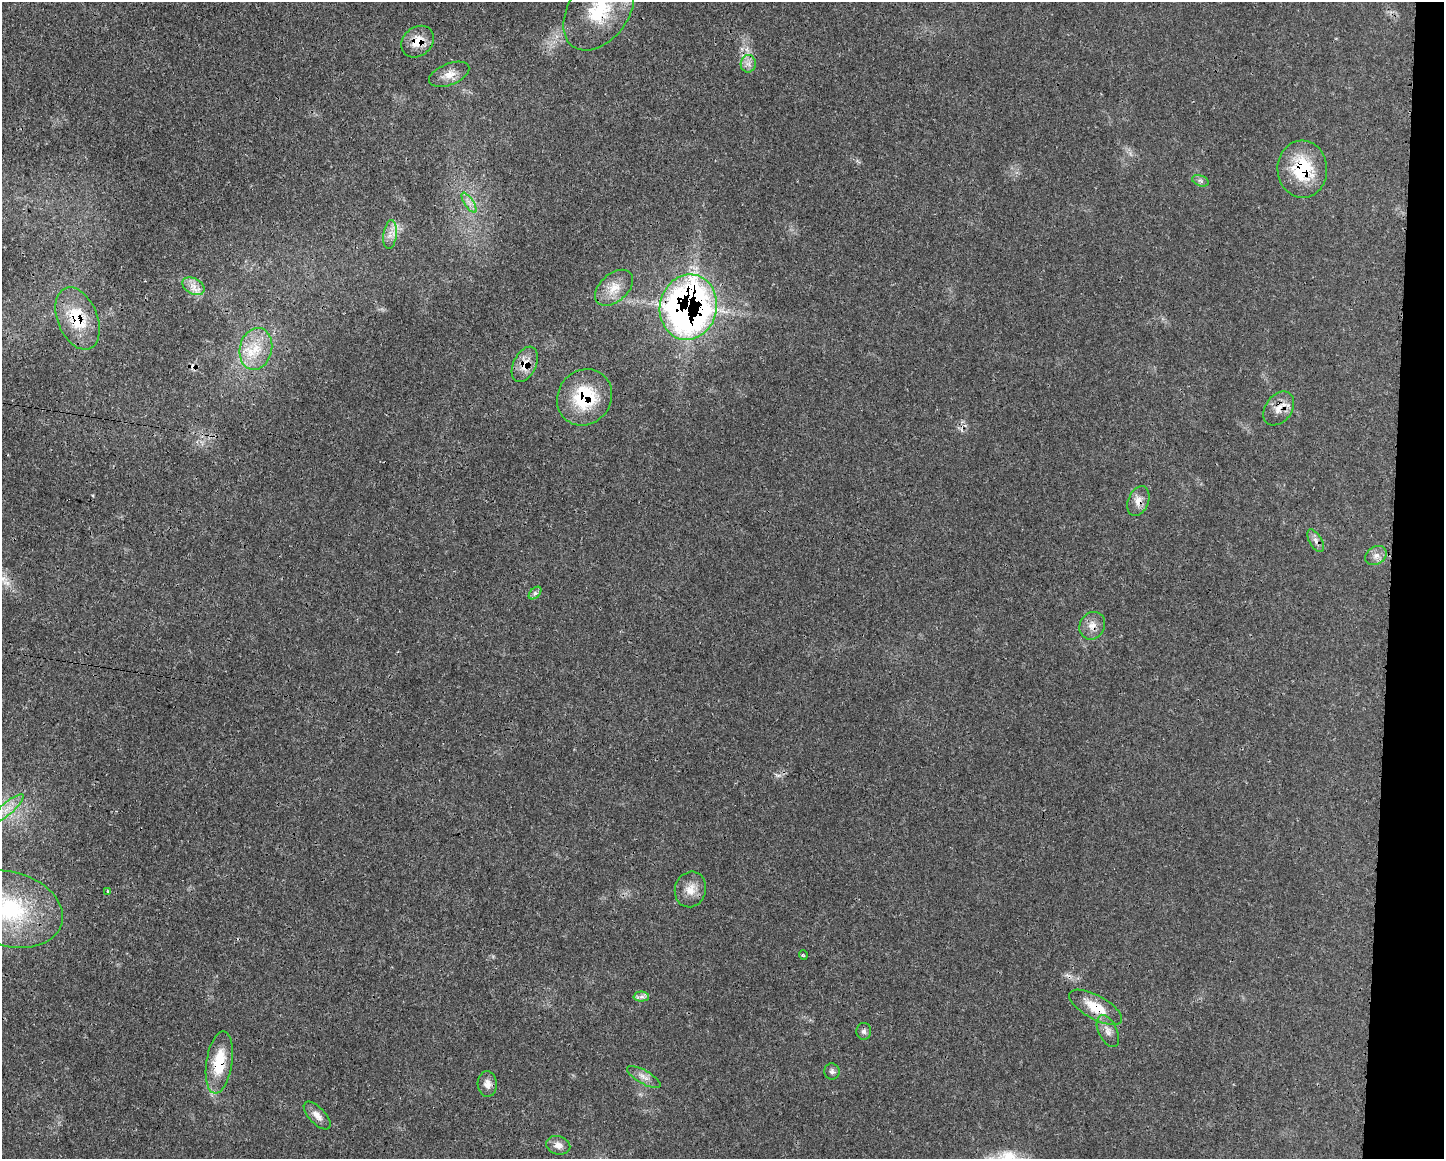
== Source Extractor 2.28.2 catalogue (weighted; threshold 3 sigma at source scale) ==
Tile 6 of 3 x 4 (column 3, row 2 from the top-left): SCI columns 3012-4453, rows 2326-3482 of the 4684 x 4651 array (HDU 1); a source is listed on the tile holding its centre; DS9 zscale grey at full resolution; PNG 1446 x 1161 px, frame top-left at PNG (2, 2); each listed source drawn as its Kron ellipse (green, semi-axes under 4 px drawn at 4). Shown black and unused: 4% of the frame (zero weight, under 3 of 4 exposures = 1% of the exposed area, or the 3 px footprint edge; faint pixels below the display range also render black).
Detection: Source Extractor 2.28.2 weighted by HDU 2 'WHT'; one run over the whole footprint, this tile lists its part. Background 0.0218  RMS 0.0024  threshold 0.0109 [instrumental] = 3 sigma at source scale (4.5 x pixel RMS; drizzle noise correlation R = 1.50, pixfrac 1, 0.05/0.05 arcsec/px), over >= 5 px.
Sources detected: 38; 1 cosmic-ray / hot-pixel residue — neither listed nor drawn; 1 inside a brighter listed object's ellipse — not listed separately; the other 36 listed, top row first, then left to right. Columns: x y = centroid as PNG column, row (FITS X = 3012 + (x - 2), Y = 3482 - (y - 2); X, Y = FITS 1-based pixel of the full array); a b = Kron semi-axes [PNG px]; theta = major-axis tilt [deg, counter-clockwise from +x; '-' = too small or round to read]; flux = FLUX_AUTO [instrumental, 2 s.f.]
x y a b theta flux
599 11 44 29 53 17
418 42 18 14 41 4.2
748 64 9 7 85 1.3
449 74 21 10 21 2.7
1302 169 28 25 -86 13
1200 181 9 5 -20 0.65
469 203 11 4 -57 1.2
390 234 14 6 82 1.7
193 286 12 8 -28 1.9
614 288 22 14 41 4
688 307 33 28 77 130
78 318 32 20 -68 11
256 349 21 16 76 6.5
525 364 19 11 65 3.6
584 397 29 26 52 14
1279 408 19 13 54 3.1
1138 501 15 10 68 2.2
1316 541 12 6 -60 1.2
1376 556 11 8 34 1.4
535 593 7 5 45 0.69
1092 626 14 12 60 2.4
7 809 21 6 40 2.7
690 889 18 15 73 3.3
108 891 4 3 - 0.52
10 909 54 37 -16 29
803 955 5 4 - 0.3
641 997 7 5 1 0.8
1096 1007 29 11 -29 6
864 1031 8 7 - 0.77
1108 1031 17 9 -64 1.8
219 1062 31 13 81 9.5
832 1071 8 7 - 0.76
644 1077 19 6 -30 1.7
487 1084 13 9 -87 1.8
317 1115 17 8 -47 1.8
558 1145 12 9 -15 1.8
Overlapping masked pixels (flux is a lower limit): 13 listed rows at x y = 599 11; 418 42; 748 64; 1302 169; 688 307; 78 318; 525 364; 584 397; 1279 408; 1138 501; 1092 626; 1096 1007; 219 1062
Isophote crosses this tile's border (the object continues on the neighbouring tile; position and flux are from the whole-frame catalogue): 3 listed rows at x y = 599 11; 7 809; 10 909